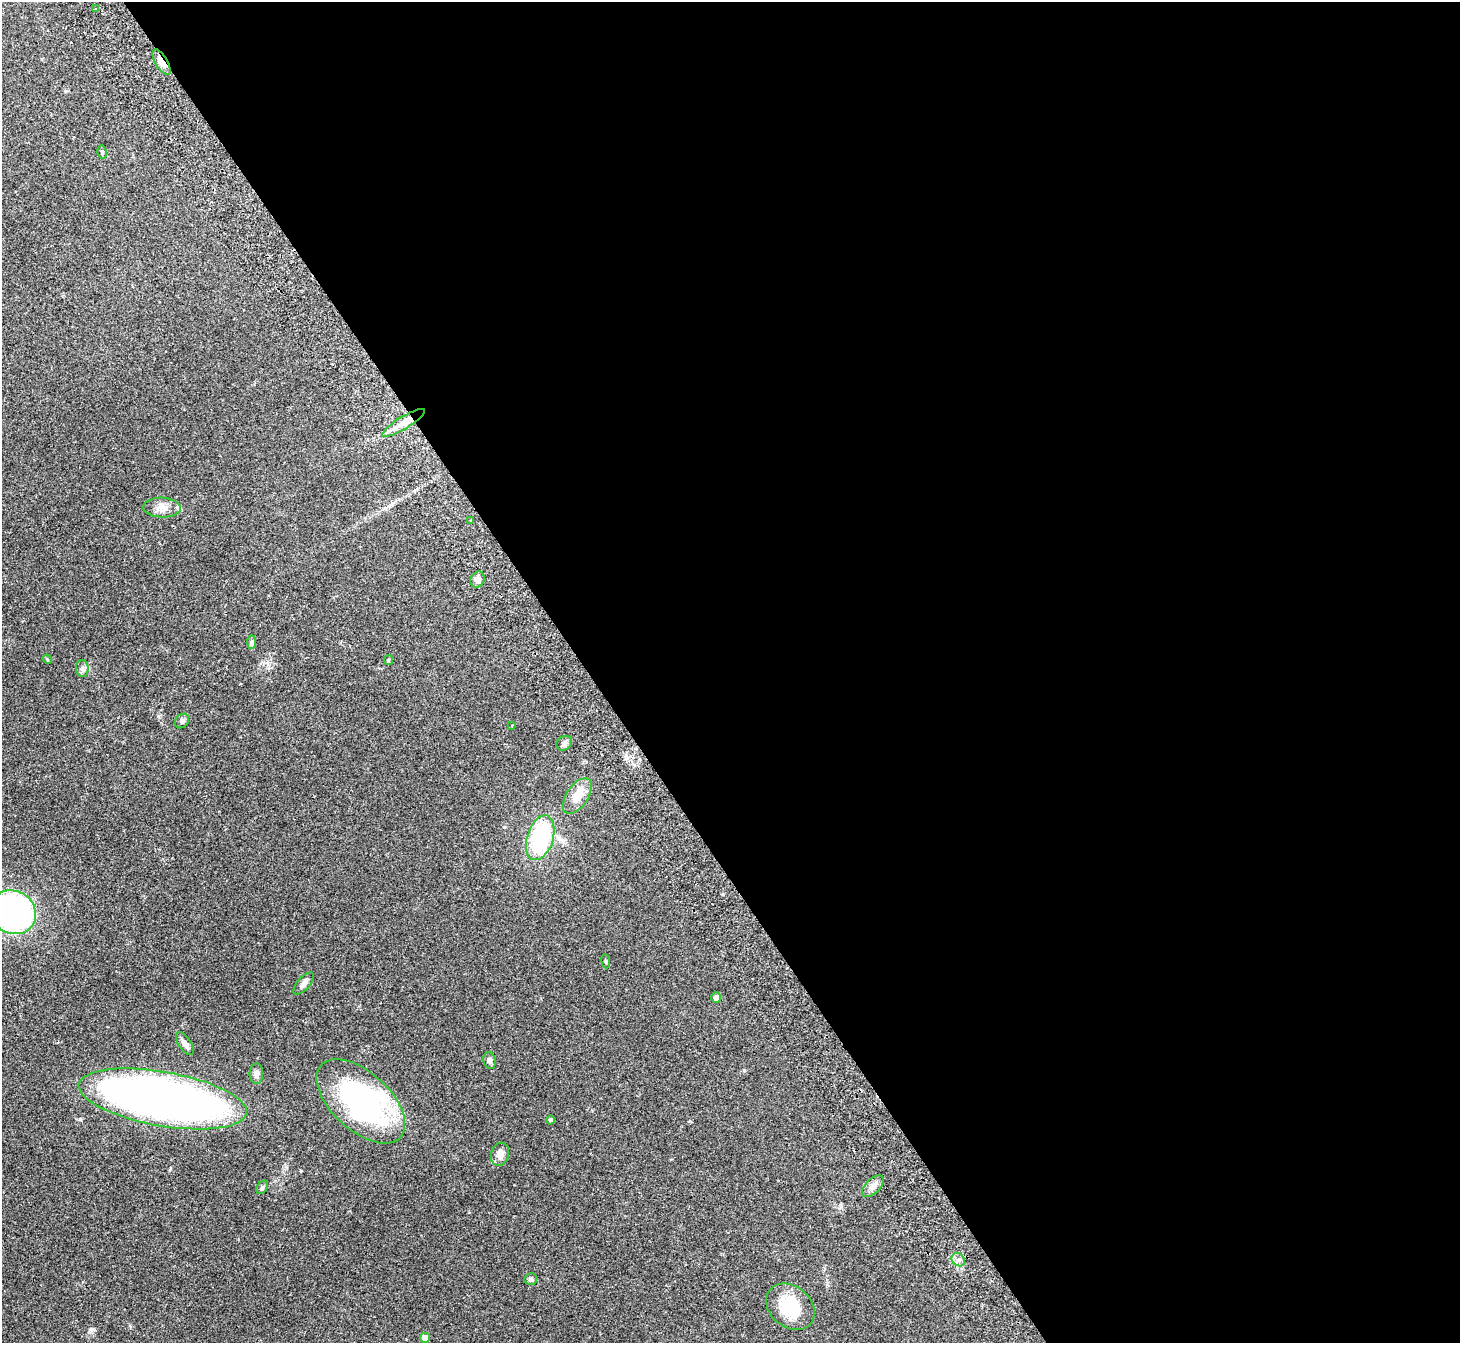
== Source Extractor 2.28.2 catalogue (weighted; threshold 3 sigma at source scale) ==
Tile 8 of 4 x 4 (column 4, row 2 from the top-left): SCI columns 4423-5880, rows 2880-4220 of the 5934 x 5893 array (HDU 1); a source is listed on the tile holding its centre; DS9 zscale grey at full resolution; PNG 1462 x 1345 px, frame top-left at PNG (2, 2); each listed source drawn as its Kron ellipse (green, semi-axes under 4 px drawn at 4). Shown black and unused: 60% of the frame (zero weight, under 2 of 3 exposures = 3% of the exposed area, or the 3 px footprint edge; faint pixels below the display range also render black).
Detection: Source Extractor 2.28.2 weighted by HDU 2 'WHT'; one run over the whole footprint, this tile lists its part. Background 0.141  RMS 0.0088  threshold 0.0394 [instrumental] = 3 sigma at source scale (4.5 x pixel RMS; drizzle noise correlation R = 1.50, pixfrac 1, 0.05/0.05 arcsec/px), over >= 5 px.
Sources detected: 36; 1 cosmic-ray / hot-pixel residue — neither listed nor drawn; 2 inside a brighter listed object's ellipse — not listed separately; the other 33 listed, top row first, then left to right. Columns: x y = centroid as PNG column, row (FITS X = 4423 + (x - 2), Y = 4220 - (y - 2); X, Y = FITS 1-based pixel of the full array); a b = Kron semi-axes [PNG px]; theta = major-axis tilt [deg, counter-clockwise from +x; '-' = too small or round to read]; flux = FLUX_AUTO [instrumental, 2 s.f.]
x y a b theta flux
95 9 3 2 - 0.76
162 62 14 6 -59 9.5
102 152 6 5 - 1.4
403 423 25 6 31 10
162 507 19 10 -2 7.6
471 521 3 3 - 2.7
477 579 8 7 - 4.3
252 642 7 4 89 1.4
47 659 5 3 - 0.75
389 660 5 4 - 1.1
82 669 8 6 -89 2.6
182 721 8 6 45 2.4
512 726 2 2 - 0.72
564 743 8 7 - 2.6
577 796 20 11 56 12
540 838 23 13 72 74
13 912 24 21 -29 240
606 961 7 3 -82 0.98
304 983 13 6 48 3.5
716 998 5 5 - 3.9
185 1044 13 6 -57 4
490 1061 9 6 -78 3.1
256 1074 10 7 90 3.3
163 1099 85 27 -10 540
361 1101 54 29 -42 170
551 1120 5 4 - 2
500 1154 12 9 74 6.5
873 1186 13 7 45 5
262 1187 7 5 52 1.5
958 1260 7 6 - 3.1
531 1279 6 6 - 2.1
790 1307 26 20 -40 37
425 1338 5 5 - 6.9
Overlapping masked pixels (flux is a lower limit): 1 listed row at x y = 162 62
Isophote crosses this tile's border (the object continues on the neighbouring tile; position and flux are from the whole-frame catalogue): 1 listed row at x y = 13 912
Unlisted compact peaks at least as high as the median listed source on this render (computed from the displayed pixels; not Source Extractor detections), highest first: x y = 91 1329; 158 716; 744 1070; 301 1171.